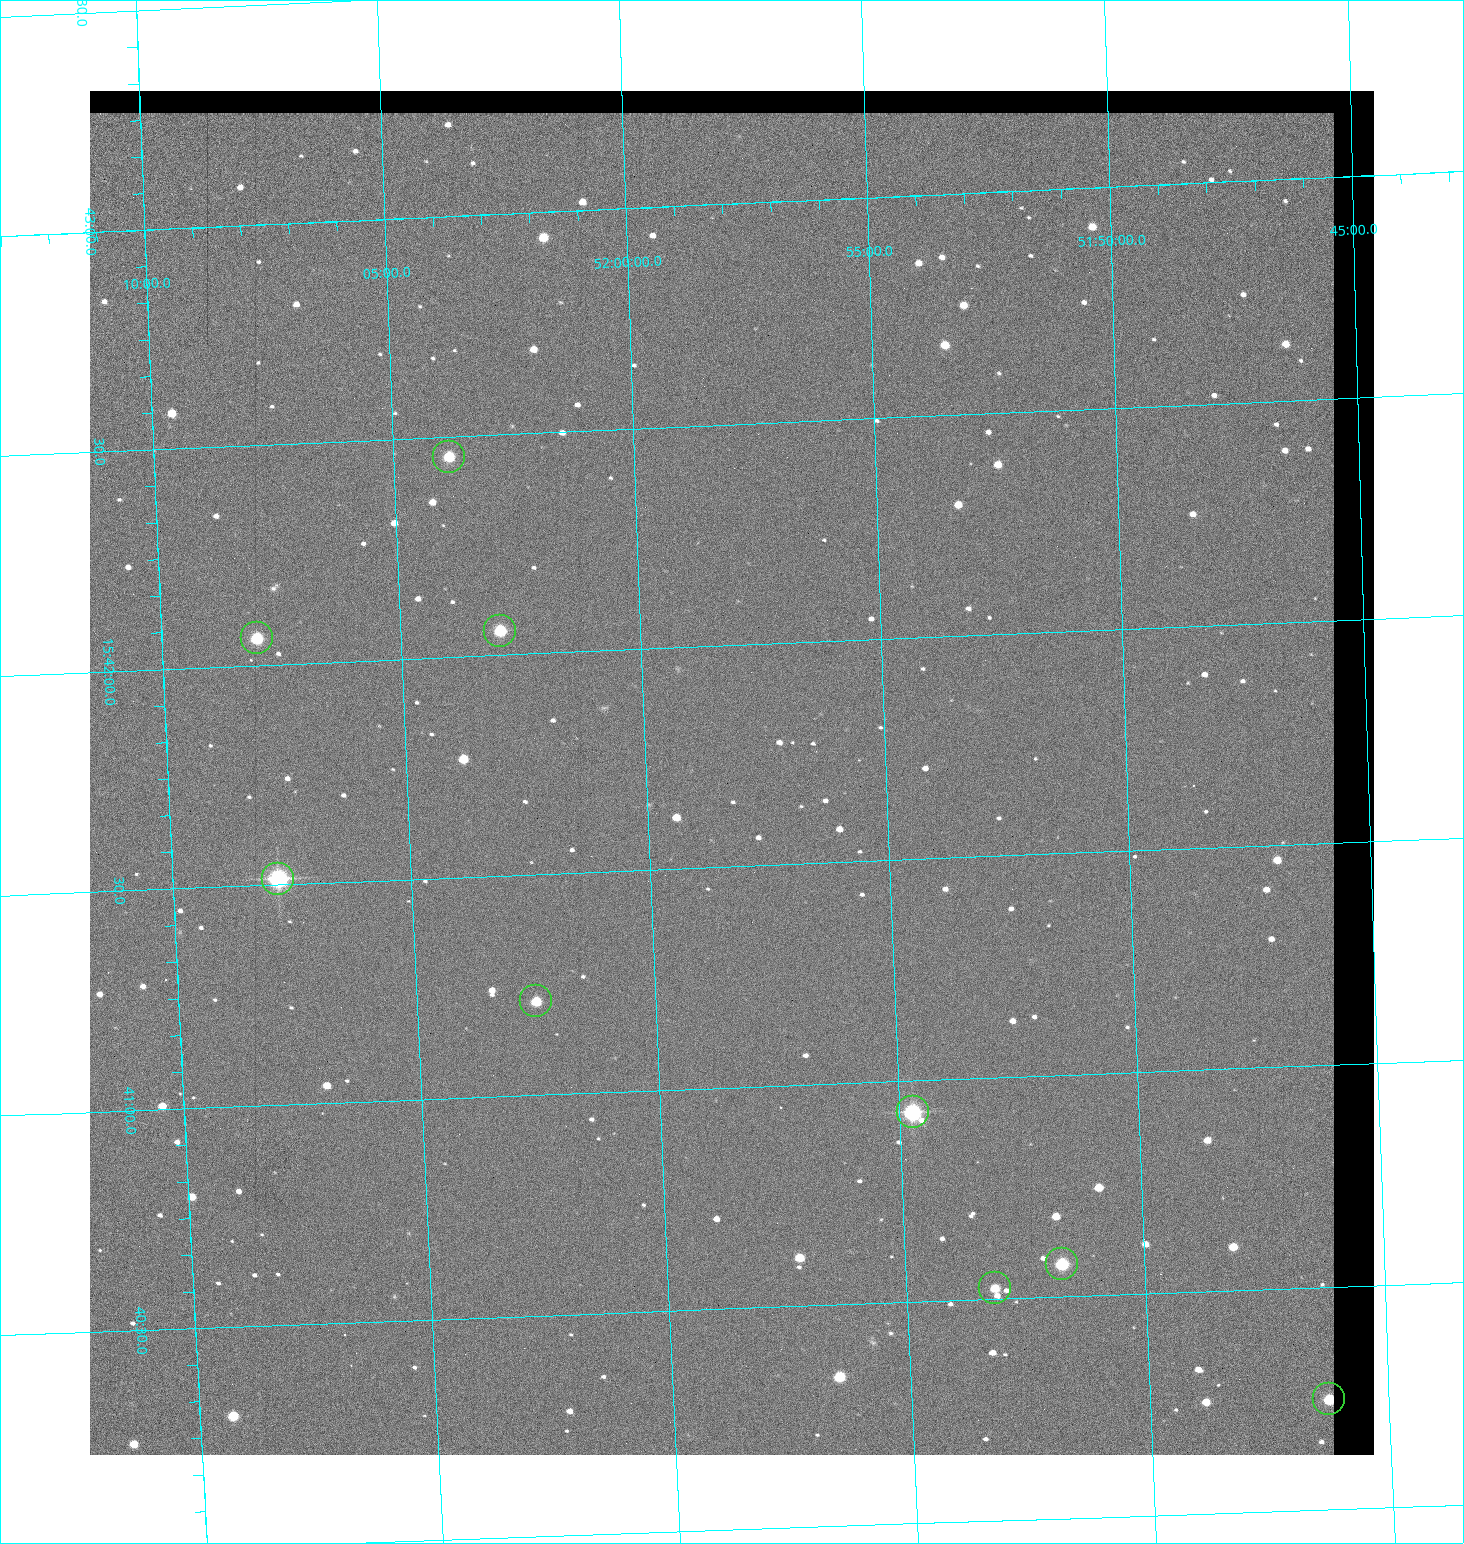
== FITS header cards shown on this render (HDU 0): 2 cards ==
NAXIS1  =                 1284 / length of data axis 1
NAXIS2  =                 1364 / length of data axis 2

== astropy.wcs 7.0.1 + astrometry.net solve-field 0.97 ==
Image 1284 x 1364 px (HDU 0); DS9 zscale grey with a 90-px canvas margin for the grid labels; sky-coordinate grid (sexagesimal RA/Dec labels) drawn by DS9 from the SOLVED WCS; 9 Tycho-2 reference stars matched to detected sources circled (green)
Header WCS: RA---TAN/DEC--TAN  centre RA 15:41:43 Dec +51:58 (235.43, +51.97 deg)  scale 1.26 arcsec/px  FOV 26.9' x 28.5'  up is +92 deg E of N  parity flipped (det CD > 0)
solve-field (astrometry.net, Tycho-2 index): VERIFIED the header's WCS against the Tycho-2 star catalogue (9 matches, 0 conflicts) and refined it, rather than solving blind
Solved WCS: RA---TAN-SIP/DEC--TAN-SIP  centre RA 15:41:43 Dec +51:58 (235.43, +51.97 deg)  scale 1.25 arcsec/px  FOV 26.8' x 28.5'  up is +92 deg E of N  parity flipped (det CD > 0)
The solver's refit moves the header's centre by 0.44 arcsec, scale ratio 0.9968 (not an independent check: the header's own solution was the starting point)
Tycho-2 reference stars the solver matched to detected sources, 9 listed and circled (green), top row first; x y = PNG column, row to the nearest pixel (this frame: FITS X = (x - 90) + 1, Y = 1364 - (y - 91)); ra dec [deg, ICRS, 3 dp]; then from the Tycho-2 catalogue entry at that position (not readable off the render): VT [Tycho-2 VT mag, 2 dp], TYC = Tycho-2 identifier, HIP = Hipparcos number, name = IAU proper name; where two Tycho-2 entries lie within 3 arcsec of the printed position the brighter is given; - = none
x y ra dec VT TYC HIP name
449 457 235.614 +52.064 11.61 3489-1132-1 - -
500 631 235.514 +52.049 11.19 3489-1407-1 - -
257 638 235.515 +52.133 11.12 3489-1380-1 - -
278 879 235.378 +52.130 9.31 3489-1322-1 76850 -
536 1001 235.303 +52.042 11.52 3489-958-1 - -
913 1112 235.232 +51.912 9.59 3489-824-1 - -
1062 1264 235.143 +51.862 10.97 3489-1016-1 - -
995 1288 235.131 +51.886 12.29 3489-908-1 - -
1329 1399 235.062 +51.771 11.53 3489-1453-1 - -